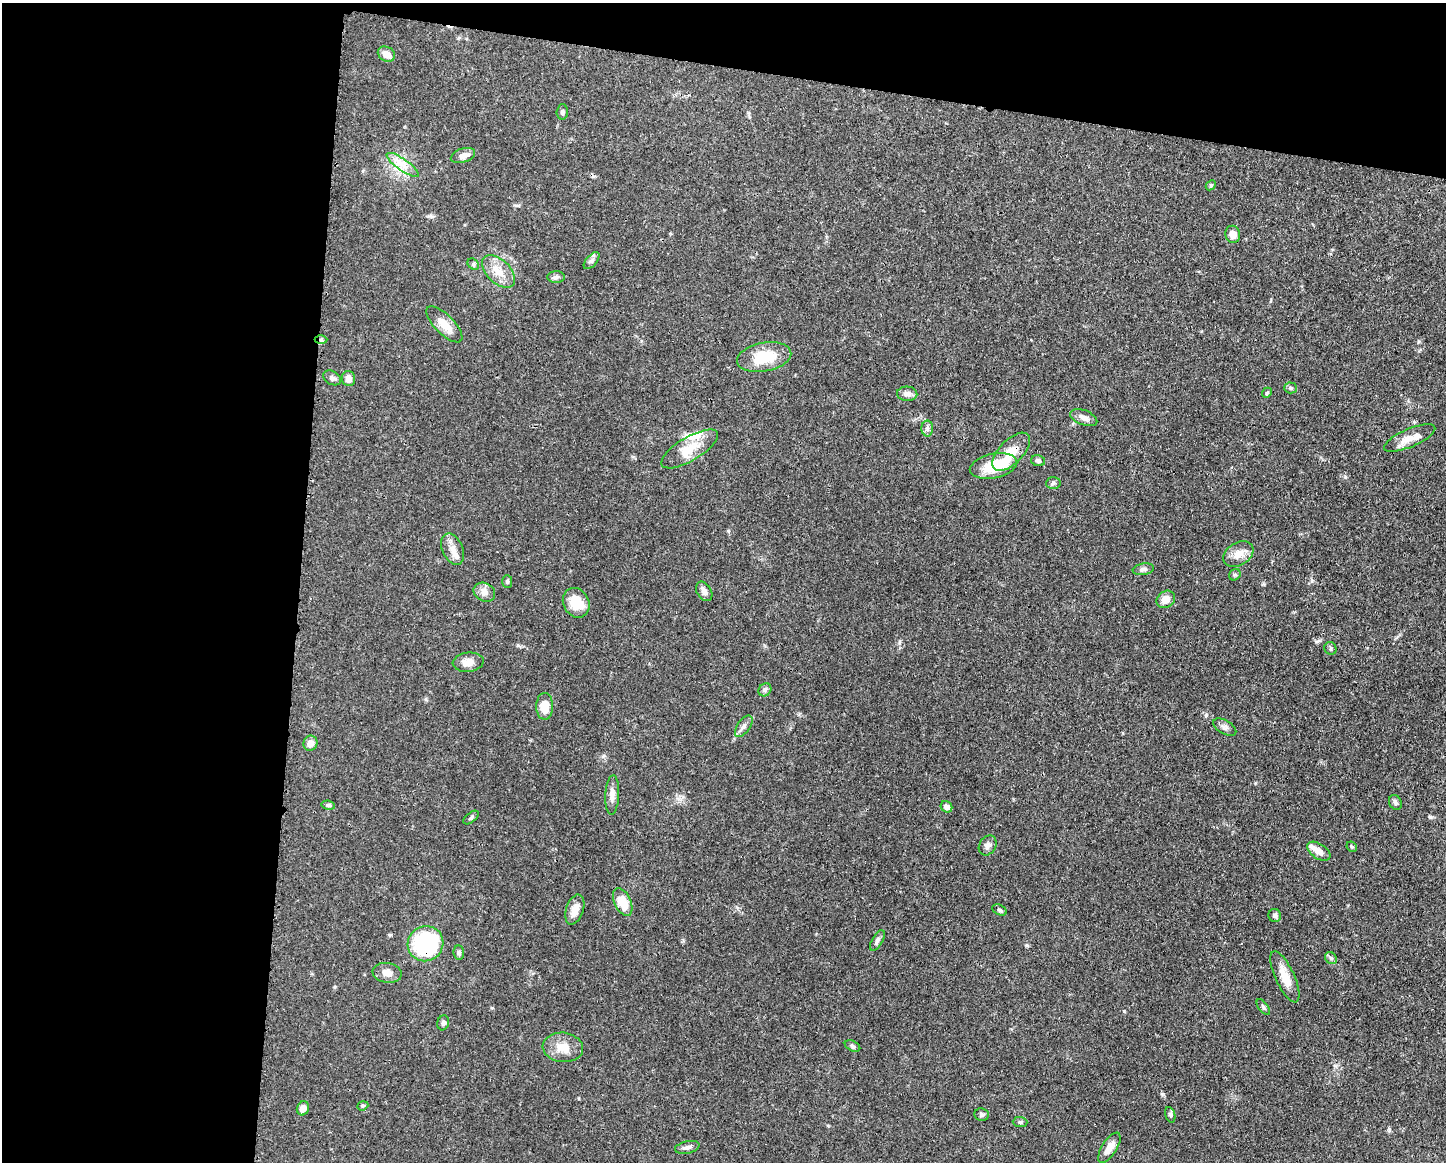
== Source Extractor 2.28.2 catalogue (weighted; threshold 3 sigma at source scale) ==
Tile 1 of 3 x 4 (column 1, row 1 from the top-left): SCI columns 116-1559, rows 3485-4644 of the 4676 x 4645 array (HDU 1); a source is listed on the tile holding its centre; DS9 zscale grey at full resolution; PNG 1448 x 1164 px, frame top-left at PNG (2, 3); each listed source drawn as its Kron ellipse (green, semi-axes under 4 px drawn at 4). Shown black and unused: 27% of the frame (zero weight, under 3 of 4 exposures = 1% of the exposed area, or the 3 px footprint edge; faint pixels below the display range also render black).
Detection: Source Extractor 2.28.2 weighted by HDU 2 'WHT'; one run over the whole footprint, this tile lists its part. Background 0.0544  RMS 0.0032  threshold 0.0145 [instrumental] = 3 sigma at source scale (4.5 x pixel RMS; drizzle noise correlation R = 1.50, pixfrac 1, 0.05/0.05 arcsec/px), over >= 5 px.
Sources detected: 75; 1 inside a brighter object's white glare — neither listed nor drawn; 3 inside a brighter listed object's ellipse — not listed separately; the other 71 listed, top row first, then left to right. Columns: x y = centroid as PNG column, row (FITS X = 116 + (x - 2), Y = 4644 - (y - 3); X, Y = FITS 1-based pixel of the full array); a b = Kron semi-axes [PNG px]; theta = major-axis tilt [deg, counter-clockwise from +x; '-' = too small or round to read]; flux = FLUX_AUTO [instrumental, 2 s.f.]
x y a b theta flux
386 54 9 7 -31 2.7
562 112 7 5 86 0.77
463 156 12 7 18 1.9
403 165 19 6 -35 3
1211 185 6 4 44 0.43
1233 234 9 7 -77 2.8
592 261 10 5 48 0.93
473 264 6 5 - 0.56
499 272 20 11 -44 4.8
556 277 8 6 2 0.86
444 324 23 9 -45 4.2
321 340 6 4 1 0.54
764 357 27 14 11 11
332 378 9 6 -30 1
349 378 8 6 -76 2.2
1291 388 6 5 - 0.59
1267 393 5 4 - 0.42
907 394 10 7 -4 1.6
1084 418 14 7 -21 1.7
927 428 8 6 -89 0.93
1410 438 27 9 23 3.8
690 449 32 11 31 6.4
1011 452 24 12 46 6
1038 461 7 5 -12 0.77
994 466 24 12 12 10
1053 483 7 6 - 0.65
453 549 16 10 -65 3
1238 554 16 11 31 3.3
1143 569 11 5 8 0.95
1235 575 6 5 - 0.55
507 581 6 5 - 0.5
704 591 10 7 -58 1.5
484 592 11 9 -26 2
1166 599 10 8 35 3
576 603 15 12 -59 6.6
1330 648 6 6 - 0.65
468 662 15 9 6 2.9
765 690 7 6 - 0.75
545 706 13 8 -90 4.8
744 726 12 6 55 1.3
1225 727 13 6 -30 1.2
310 743 8 7 - 2
612 795 20 7 87 2.1
1395 802 8 6 -62 0.74
328 805 7 4 -9 0.53
946 807 6 5 - 1.4
471 818 9 4 39 0.64
988 845 11 8 59 1.3
1352 847 5 4 - 0.49
1319 851 13 7 -34 2.3
623 902 15 8 -65 6
575 910 15 8 71 2.6
1000 910 7 5 -27 0.64
1275 916 6 6 - 0.72
877 940 11 5 60 0.92
425 944 18 17 - 30
459 953 7 5 -83 0.73
1331 958 7 5 -47 0.65
387 973 14 10 -9 2.5
1285 977 28 9 -65 5.1
1263 1007 9 4 -53 0.65
443 1023 7 6 - 0.83
853 1046 8 5 -27 0.71
563 1047 20 14 -6 4.9
363 1106 6 4 19 0.41
303 1108 7 6 - 1.9
982 1115 7 6 - 0.72
1170 1115 8 5 -72 0.68
1020 1122 7 5 -1 0.63
687 1147 12 6 12 1.2
1109 1148 17 7 58 3
Overlapping masked pixels (flux is a lower limit): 3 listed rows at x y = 321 340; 1011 452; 425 944
Unlisted compact peaks at least as high as the median listed source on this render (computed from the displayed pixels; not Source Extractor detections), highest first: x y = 1124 1011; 1206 715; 1430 817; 1389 1129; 1345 477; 1312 581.